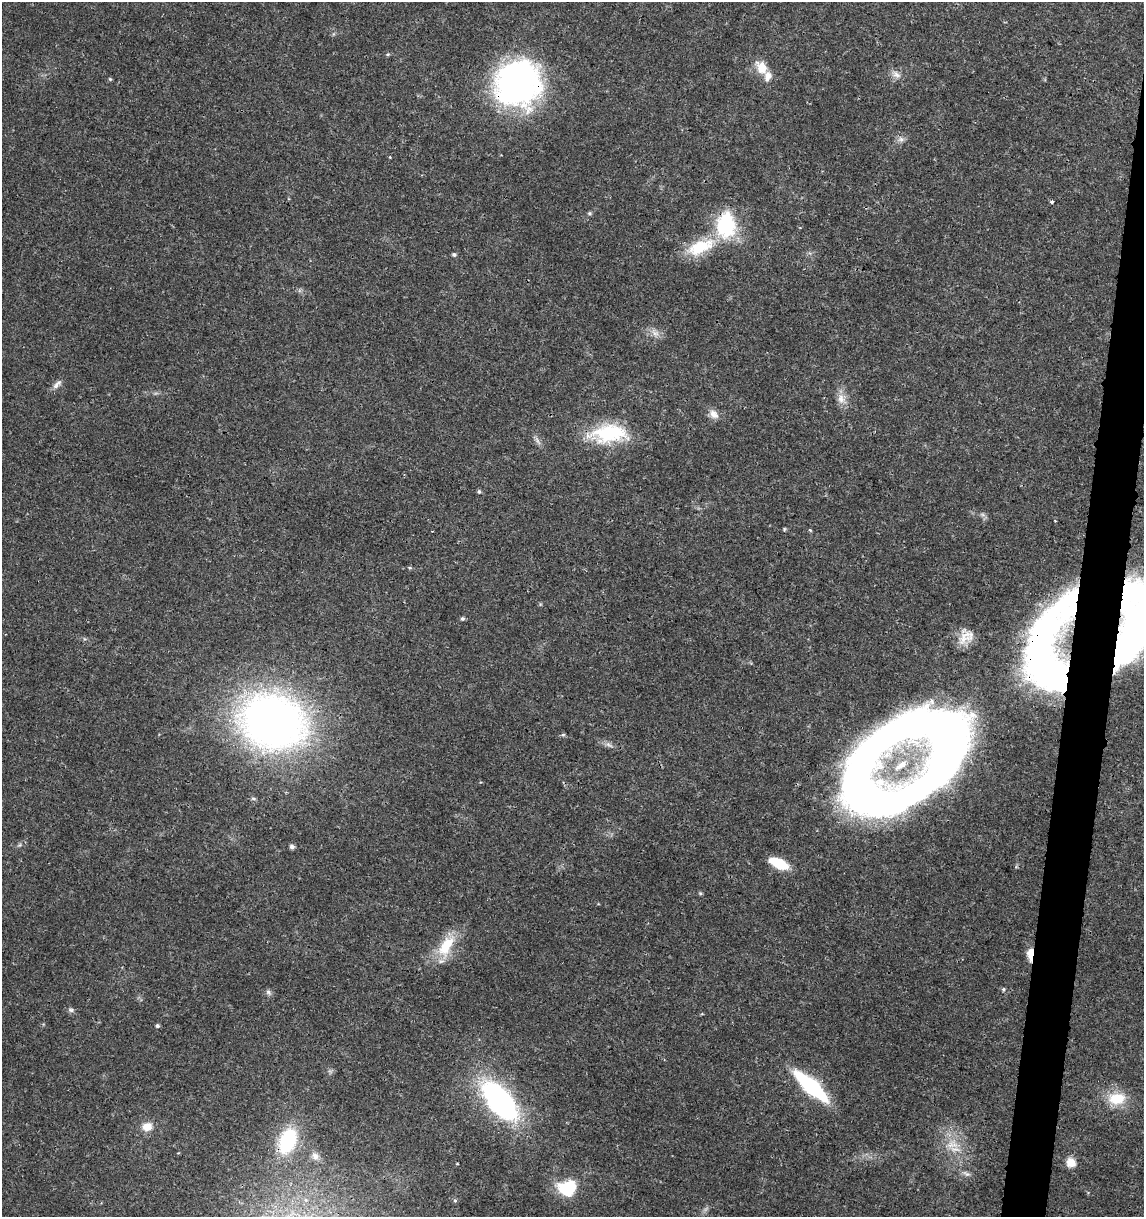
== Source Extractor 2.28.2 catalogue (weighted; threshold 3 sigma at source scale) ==
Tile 10 of 4 x 4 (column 2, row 3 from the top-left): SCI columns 1369-2510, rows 1226-2440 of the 5079 x 4871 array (HDU 1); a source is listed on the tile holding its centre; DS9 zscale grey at full resolution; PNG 1146 x 1219 px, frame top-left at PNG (2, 2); no overlay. Shown black and unused: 3% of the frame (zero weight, under 3 of 4 exposures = <1% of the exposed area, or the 3 px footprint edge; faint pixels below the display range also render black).
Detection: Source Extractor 2.28.2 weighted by HDU 2 'WHT'; one run over the whole footprint, this tile lists its part. Background 0.0189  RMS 0.0018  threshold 0.00805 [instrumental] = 3 sigma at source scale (4.5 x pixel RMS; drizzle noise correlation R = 1.50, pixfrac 1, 0.0396/0.0396 arcsec/px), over >= 5 px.
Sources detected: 57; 4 inside a brighter object's white glare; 1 cosmic-ray / hot-pixel residue — not listed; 4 inside a brighter listed object's ellipse — not listed separately; the other 48 listed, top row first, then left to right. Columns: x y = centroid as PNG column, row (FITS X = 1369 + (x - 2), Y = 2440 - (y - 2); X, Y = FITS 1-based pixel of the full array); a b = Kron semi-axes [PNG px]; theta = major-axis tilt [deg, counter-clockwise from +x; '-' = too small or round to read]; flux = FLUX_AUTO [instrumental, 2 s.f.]
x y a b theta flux
388 54 5 4 - 0.23
761 68 17 12 -63 3
896 75 12 9 -30 1.1
110 79 5 4 - 0.21
517 83 50 47 56 50
901 139 9 7 -18 0.72
1052 202 3 3 - 0.53
589 213 5 5 - 0.26
726 225 30 22 88 13
700 247 40 17 23 7.7
454 254 5 4 - 0.38
655 333 13 8 -44 1.2
57 384 15 7 45 0.93
841 398 15 9 -85 1.7
714 414 12 9 -48 1.4
609 433 44 21 5 13
479 491 5 4 - 0.32
784 529 5 4 - 0.21
810 530 5 3 - 0.2
410 568 6 4 -1 0.28
462 619 5 5 - 0.36
1135 632 82 34 71 58
966 637 25 14 36 2.6
1039 655 115 33 54 42
273 721 65 52 -17 100
923 723 107 50 10 77
563 735 6 4 2 0.25
609 745 12 4 -36 0.64
253 798 7 4 -6 0.33
292 847 5 5 - 0.63
778 863 19 8 -24 5.7
700 894 5 4 - 0.26
446 946 34 16 59 6.1
1030 954 15 7 88 2.3
1003 989 5 5 - 0.28
268 992 8 6 -52 0.49
71 1010 9 5 -10 0.46
157 1026 5 4 - 0.39
811 1086 36 11 -42 20
1117 1099 23 15 5 5
500 1101 33 16 -50 55
147 1127 12 10 16 2
288 1141 28 17 68 14
952 1144 19 13 10 3.3
315 1156 12 9 -52 1.2
1071 1162 11 10 - 2
967 1174 7 6 - 0.51
567 1188 16 14 14 9.3
Overlapping masked pixels (flux is a lower limit): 7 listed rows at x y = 517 83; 726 225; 609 433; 1135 632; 1039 655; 1030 954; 288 1141
Isophote crosses this tile's border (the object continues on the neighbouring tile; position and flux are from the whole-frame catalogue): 1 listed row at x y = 1135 632
Unlisted compact peaks at least as high as the median listed source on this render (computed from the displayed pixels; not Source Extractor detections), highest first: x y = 455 1200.